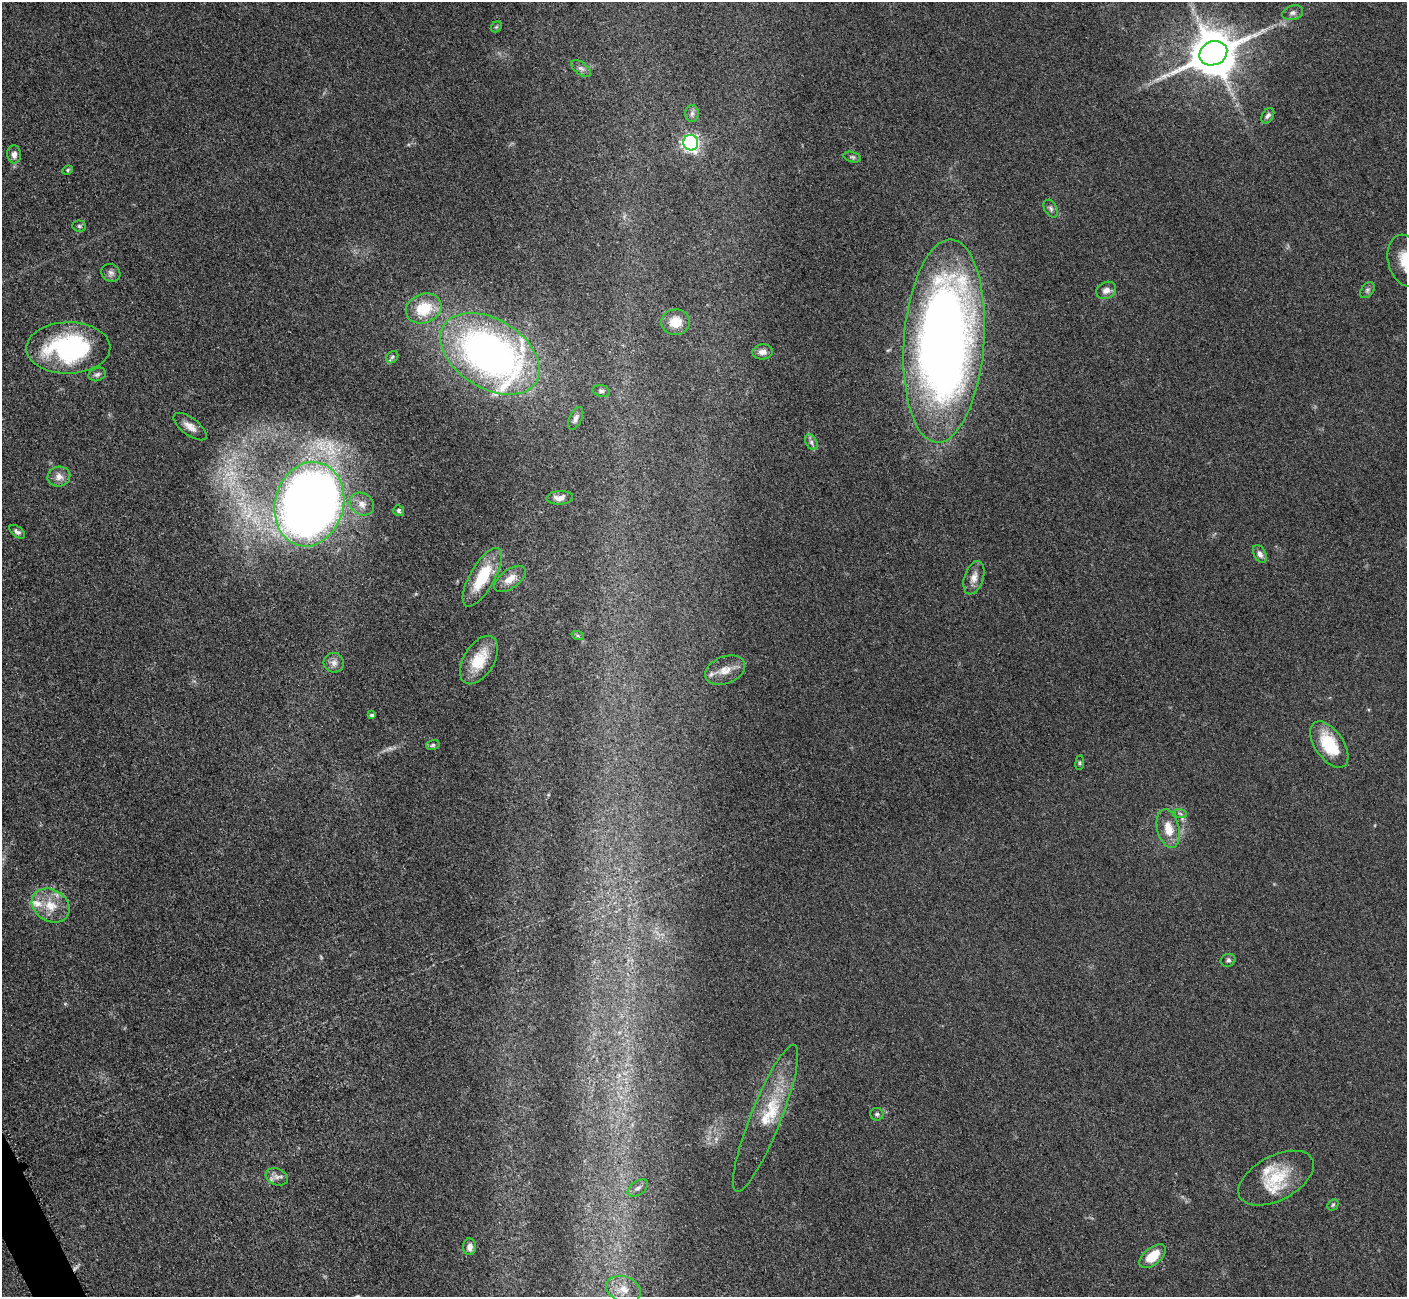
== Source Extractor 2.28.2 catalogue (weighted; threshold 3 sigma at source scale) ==
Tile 7 of 4 x 4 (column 3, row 2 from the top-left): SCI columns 2873-4277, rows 2779-4073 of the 5698 x 5663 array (HDU 1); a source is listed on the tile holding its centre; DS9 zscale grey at full resolution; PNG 1409 x 1299 px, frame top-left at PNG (2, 2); each listed source drawn as its Kron ellipse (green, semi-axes under 4 px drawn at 4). Shown black and unused: <1% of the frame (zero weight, under 3 of 5 exposures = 3% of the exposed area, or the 3 px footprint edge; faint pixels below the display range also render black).
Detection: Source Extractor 2.28.2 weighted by HDU 2 'WHT'; one run over the whole footprint, this tile lists its part. Background 0.0534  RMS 0.006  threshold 0.0269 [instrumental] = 3 sigma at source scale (4.5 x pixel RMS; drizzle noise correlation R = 1.50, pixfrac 1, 0.05/0.05 arcsec/px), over >= 5 px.
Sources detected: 64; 1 too faint to see at this stretch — neither listed nor drawn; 4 inside a brighter listed object's ellipse — not listed separately; the other 59 listed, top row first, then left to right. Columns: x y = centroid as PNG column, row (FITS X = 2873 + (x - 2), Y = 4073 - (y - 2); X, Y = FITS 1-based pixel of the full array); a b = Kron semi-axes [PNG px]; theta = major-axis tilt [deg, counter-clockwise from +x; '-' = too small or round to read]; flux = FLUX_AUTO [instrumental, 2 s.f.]
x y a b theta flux
1293 13 11 7 16 2.3
496 27 6 4 43 0.89
1213 53 14 11 25 2700
581 68 12 6 -36 2.2
692 113 8 6 89 2
1268 116 8 5 57 1.8
691 143 8 7 - 170
14 154 9 7 -85 3
852 157 9 5 -15 1.2
68 170 5 4 - 0.77
1051 209 9 6 -62 1.7
79 226 7 5 -2 1.1
1406 261 26 18 -75 17
111 273 10 8 -28 2.3
1106 290 10 8 27 3.8
1367 290 9 6 52 1.5
424 309 18 14 23 20
676 322 14 12 5 11
944 341 102 40 86 620
68 348 42 25 1 80
762 352 10 7 3 3.2
490 354 54 34 -32 300
392 357 7 5 46 1.2
97 374 9 6 22 1.6
601 391 9 6 -14 1.4
576 418 12 6 64 2.5
190 427 20 8 -37 5.1
811 442 8 5 -62 1.9
59 477 11 10 - 4.2
560 498 13 6 3 4
309 504 43 34 74 650
362 504 13 10 -35 5.3
399 510 5 5 - 1.3
17 532 9 5 -38 1.7
1260 554 9 6 -61 2.7
482 577 33 12 60 25
974 578 17 9 72 5.2
510 579 18 9 36 6.9
578 636 6 4 -19 0.93
479 660 27 15 59 16
334 663 10 9 - 3.4
725 670 21 13 22 8.2
372 715 4 3 - 1.1
433 745 7 5 16 1.1
1329 745 26 14 -55 26
1080 763 7 4 82 0.83
1180 813 7 4 -20 1.1
1168 829 19 11 -76 9.9
51 906 20 16 -31 13
1228 960 7 6 - 1.5
877 1114 6 6 - 1.2
766 1118 79 15 68 25
277 1177 11 8 -21 3.3
1276 1178 41 22 28 27
638 1188 11 6 35 2.8
1333 1205 6 5 - 0.95
470 1247 8 6 88 3
1152 1256 15 8 40 14
623 1289 18 12 -19 9.3
Isophote crosses this tile's border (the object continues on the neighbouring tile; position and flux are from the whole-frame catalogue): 1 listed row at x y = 1406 261